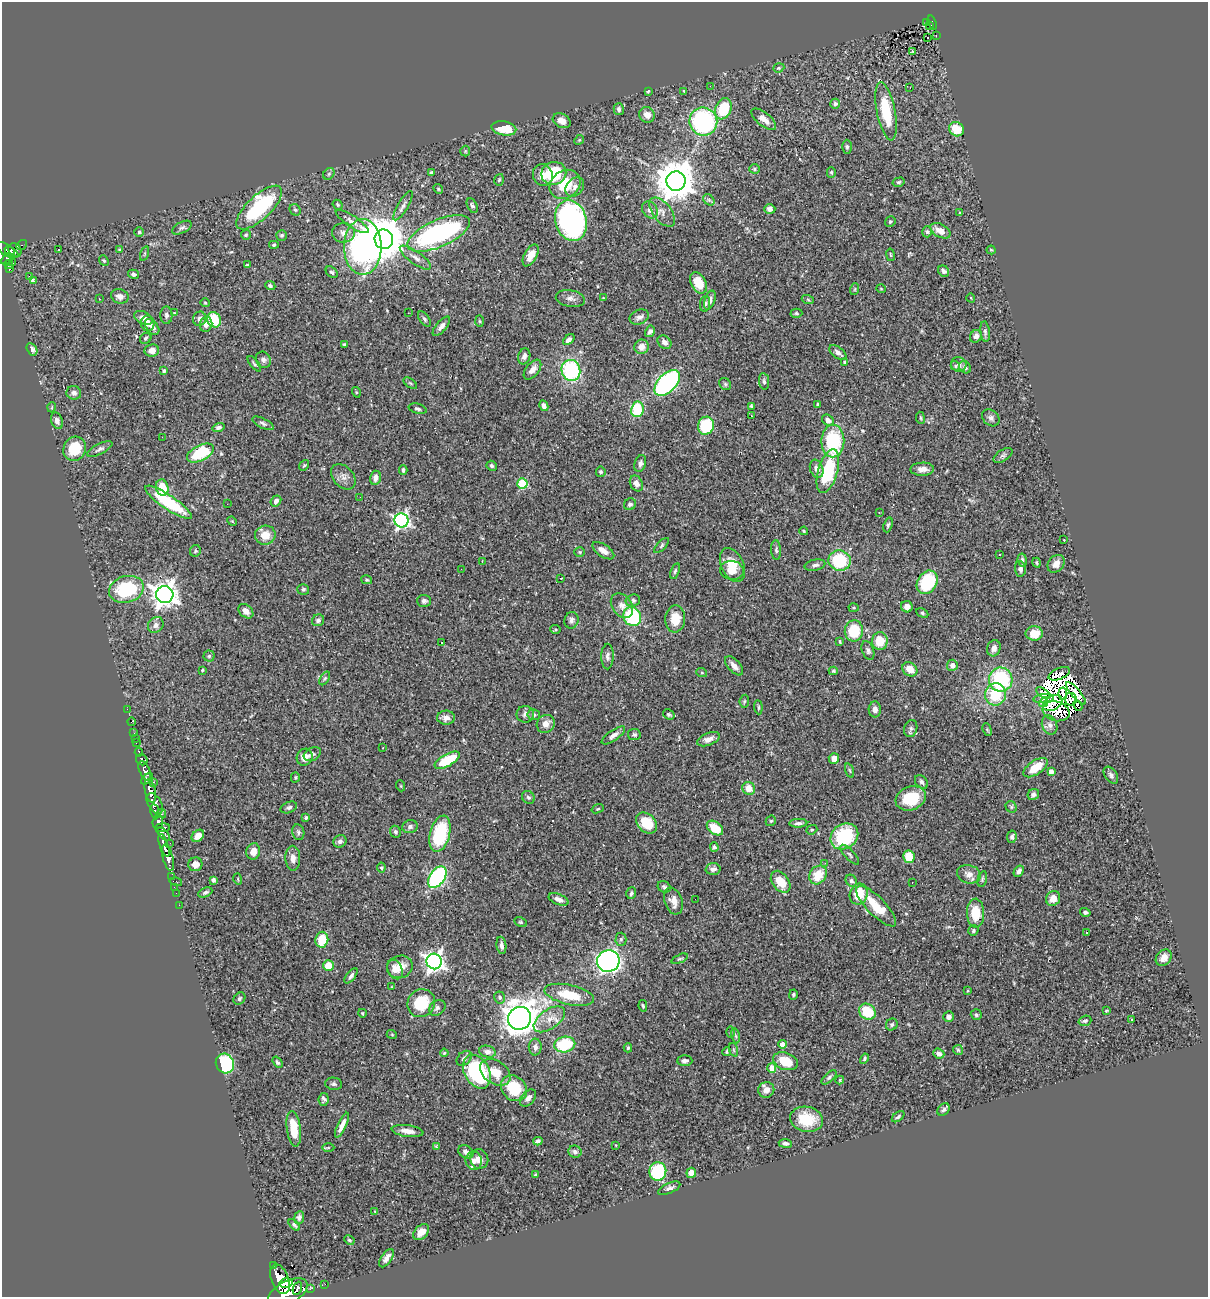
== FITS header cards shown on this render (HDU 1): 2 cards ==
NAXIS1  =                 1206
NAXIS2  =                 1295

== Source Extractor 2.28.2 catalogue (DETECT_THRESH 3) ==
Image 1206 x 1295 px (HDU 1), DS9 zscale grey, 1 PNG px = 1 image px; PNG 1210 x 1299 px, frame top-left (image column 1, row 1295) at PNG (2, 2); each listed source drawn as its Kron ellipse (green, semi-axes under 4 px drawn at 4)
Background 0.722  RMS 0.025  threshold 0.0762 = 3 sigma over >= 5 px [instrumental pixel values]
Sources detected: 448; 7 with non-positive FLUX_AUTO (blend fragments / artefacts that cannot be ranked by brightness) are neither listed nor drawn; the other 441 listed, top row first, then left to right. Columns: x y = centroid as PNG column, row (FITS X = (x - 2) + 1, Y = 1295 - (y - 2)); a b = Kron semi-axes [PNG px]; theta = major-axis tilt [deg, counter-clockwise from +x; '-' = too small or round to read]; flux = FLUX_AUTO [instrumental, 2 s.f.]
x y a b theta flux
926 22 3 2 - 5
932 23 7 3 -73 83
930 25 3 3 - 12
936 36 2 2 - 1.5
927 37 3 3 - 3.1
912 51 4 4 - 1.8
779 68 6 4 20 2.2
710 86 3 2 - 1.9
910 88 3 2 - 13
648 91 4 3 - 1.8
684 91 4 3 - 1.6
835 104 5 5 - 5.3
619 109 6 5 - 4.2
723 109 11 8 66 62
886 111 29 9 -79 76
647 115 8 7 - 13
764 119 15 6 -39 14
562 121 9 6 -29 11
703 122 14 14 - 240
504 128 12 7 -11 44
957 129 8 6 -39 33
579 140 5 4 - 1.6
847 147 7 5 -89 3.6
465 151 5 5 - 2.1
754 169 5 4 - 3.1
831 172 5 4 - 2.3
431 173 4 3 - 3.3
554 173 12 11 - 88
329 174 6 5 - 2.9
543 175 11 9 -71 17
499 180 6 4 72 2.8
676 181 10 9 - 5200
899 182 6 4 15 2.7
565 184 16 13 38 57
575 187 11 8 48 7.8
438 189 5 4 - 2
709 200 6 5 - 3.4
338 205 5 4 - 2.2
403 206 17 5 59 7.7
472 206 8 5 -62 3.6
259 208 29 12 43 150
770 209 5 5 - 5.4
295 210 6 5 - 3.3
650 210 9 7 -53 10
662 212 17 9 -52 14
960 213 4 3 - 1.8
571 221 21 15 -74 410
352 222 19 5 -33 9.3
890 222 5 5 - 2.6
182 228 10 5 28 4.7
940 231 11 6 -29 16
139 232 5 5 - 3
927 232 5 4 - 2.7
343 233 11 9 -2 11
439 233 33 13 24 320
246 235 5 5 - 2.5
282 235 5 5 - 2.9
384 239 10 9 - 6500
22 245 6 4 40 19
274 245 5 4 - 2.2
363 247 28 19 -90 420
120 249 4 3 - 2.1
6 250 11 5 -35 210
15 250 7 6 - 170
59 250 2 2 - 1
991 250 4 4 - 2.1
11 252 8 3 -35 190
145 253 7 3 71 2.3
531 255 12 6 61 20
890 255 6 3 -81 1.8
415 258 19 6 -35 12
8 259 7 4 29 180
104 260 5 4 - 2.2
13 263 3 2 - 4.6
8 264 4 3 - 67
247 265 4 3 - 2
9 269 3 3 - 27
944 271 6 5 - 5.7
332 272 7 5 -41 2.8
134 274 5 4 - 4.1
29 276 2 2 - 2000
34 281 4 3 - 8.1
698 283 11 7 -62 32
270 286 5 4 - 3.9
855 289 6 3 71 2.2
881 289 5 3 - 1.3
120 296 9 7 -19 9.1
570 298 14 8 -10 8.9
603 298 4 3 - 1.5
971 298 5 3 - 1.4
99 299 2 2 - 1.2
710 300 10 5 71 6.9
808 300 6 4 -20 2.2
205 303 4 4 - 1.8
705 304 8 5 81 4.3
174 313 4 3 - 1.7
408 313 3 2 - 1.5
796 313 6 4 -1 2.5
166 315 8 6 90 5
639 317 10 7 23 7.5
143 318 10 6 -25 12
199 319 7 6 - 5.5
424 319 9 4 -53 3.6
214 320 8 6 -65 62
479 321 6 4 -88 2.1
148 323 8 7 - 9.8
206 324 8 6 75 9.5
441 326 12 5 50 6.7
152 327 9 5 -52 7.8
650 331 6 5 - 5.7
985 332 10 4 -83 4.2
976 336 6 5 - 8.6
146 338 6 5 - 3.3
569 340 6 4 42 6
664 342 8 6 -43 7.9
344 344 3 3 - 2.2
642 347 7 7 - 13
32 349 6 5 - 7.6
152 350 7 6 - 12
838 352 10 5 -37 7.2
524 356 8 6 74 7.7
263 360 8 7 - 5.2
845 362 4 4 - 3.9
254 364 9 4 -51 2.8
959 364 8 7 - 5.8
955 366 5 4 - 2.5
965 367 7 5 -44 4.2
532 370 11 6 52 11
571 370 10 9 - 170
164 371 3 3 - 3
764 381 8 5 -82 3.7
410 383 8 4 -35 2.4
667 383 16 9 46 330
725 384 6 5 - 2.8
356 392 5 3 - 1.5
74 393 7 6 - 5.9
818 405 4 3 - 2.6
544 406 5 4 - 7.3
751 406 4 3 - 2.3
52 407 5 3 - 1.5
418 409 9 5 -16 3.8
637 409 8 6 81 80
751 416 3 2 - 1.9
920 418 6 3 -81 1.9
991 418 9 7 -41 6.2
828 420 6 5 - 7.9
57 421 8 5 -71 7.7
263 423 11 5 -26 4.3
706 426 9 8 - 91
218 427 6 4 17 4.9
162 437 2 2 - 0.88
833 441 16 11 90 120
75 449 12 11 - 49
100 449 14 5 27 5.9
200 453 14 7 26 80
1003 455 11 5 33 4.6
640 463 9 5 74 5.8
304 465 6 4 52 2.1
492 466 5 4 - 3.3
817 469 9 6 -69 9
922 469 12 6 1 11
403 470 5 3 - 3.3
828 471 22 9 73 110
601 472 5 5 - 2.8
343 477 14 10 -48 11
375 478 7 5 76 10
522 483 5 5 - 110
636 483 8 6 -62 9.6
162 488 8 6 -77 35
360 497 2 2 - 0.95
276 501 6 5 - 6.7
168 502 27 7 -34 110
227 504 2 2 - 2.1
630 504 6 5 - 4.5
879 513 3 2 - 1.1
402 520 7 7 - 460
232 521 5 4 - 1.6
888 525 7 4 72 2.8
804 531 4 3 - 2
265 535 10 9 - 26
1064 540 3 2 - 1.5
662 545 9 4 46 3.2
776 550 10 5 -86 3.7
195 551 6 5 - 2.6
603 551 12 6 -35 11
580 552 5 4 - 2.2
1000 555 3 3 - 3.2
1022 560 6 4 -81 4.3
482 561 2 2 - 1
839 561 11 10 - 96
1037 563 5 3 - 2.2
1056 564 10 7 49 13
732 565 18 11 -65 34
815 565 10 5 11 6.2
461 569 3 2 - 1.4
1020 569 8 5 -86 5.8
732 570 12 9 -8 21
675 571 8 4 71 3
561 578 3 2 - 1.1
367 580 5 4 - 2.1
927 582 12 9 58 89
126 589 18 13 16 110
303 589 6 5 - 3.1
165 594 9 8 - 1600
424 601 7 6 - 4.7
633 601 7 6 - 4.1
622 606 13 9 -54 12
907 607 6 5 - 9.2
854 608 5 4 - 2.2
246 611 8 6 -43 9.5
922 613 6 4 -29 2.6
632 617 10 8 -61 130
675 619 13 10 85 31
318 620 6 5 - 5.2
571 620 8 7 - 6
156 625 8 7 - 8.4
555 629 5 3 - 2.2
854 631 10 9 - 53
1034 633 8 7 - 26
880 641 9 8 - 31
840 642 4 2 - 2
441 643 2 2 - 1
994 648 8 6 73 11
868 651 10 6 -70 4.6
209 656 5 5 - 2.7
607 656 13 6 88 6.9
952 665 5 5 - 8.9
734 666 12 6 -48 11
910 669 8 6 -40 21
202 670 4 3 - 1.9
833 671 4 4 - 2.2
702 673 5 3 - 1.8
1059 674 11 5 23 1.7
325 678 7 4 58 3
1001 679 12 11 - 140
1043 693 7 4 -32 6
1076 693 14 4 -50 2.8
996 694 11 10 - 64
1063 694 6 3 -84 2.1
1044 698 10 4 6 5.4
1071 699 6 6 - 6.8
744 701 6 4 82 2.2
1043 703 4 3 - 7.3
1053 703 10 7 31 3
1078 706 5 2 - 2.4
758 707 7 4 -85 2.8
127 709 2 2 - 8.8
875 709 8 6 -87 8.7
1056 711 14 9 -16 5.1
525 714 8 8 - 6.6
669 714 6 4 -32 2.8
534 715 6 5 - 4.3
446 718 9 7 2 8.3
131 722 4 2 - 5.3
546 724 9 8 - 13
1050 725 10 7 -66 7.7
911 728 9 6 74 4.9
987 730 7 4 -70 2.4
134 733 2 2 - 5.4
634 734 6 5 - 3.4
613 735 14 5 34 7.1
135 738 2 2 - 4.1
708 739 12 6 21 10
136 743 3 3 - 17
383 748 3 2 - 2.5
139 752 4 3 - 43
312 754 9 6 29 5
305 757 8 8 - 17
834 759 5 5 - 13
142 760 6 5 - 150
447 760 14 6 29 73
1036 768 14 7 35 30
850 770 7 3 -71 2.3
145 771 10 5 -67 520
1051 771 4 4 - 9.2
1111 775 9 6 -55 5.7
295 777 5 4 - 2.1
147 779 7 3 44 270
153 782 3 2 - 49
921 782 8 5 -49 4.6
401 786 5 3 - 1.8
749 788 6 6 - 20
150 791 12 5 -78 1100
1033 794 6 5 - 5.8
528 797 7 6 - 3.7
911 798 15 11 19 60
155 804 11 6 -59 520
289 807 8 5 22 4.1
1011 807 6 5 - 3.1
598 809 6 4 20 2
155 812 8 3 -81 160
162 814 5 4 - 120
306 818 3 3 - 2.8
771 821 6 4 42 2.2
158 822 7 5 85 350
646 823 12 9 -45 43
798 823 9 4 3 5.1
410 827 8 6 14 5.9
162 828 7 4 5 290
715 828 9 6 -37 38
812 830 6 4 20 2.1
298 832 8 6 -79 3.8
395 832 6 5 - 3.8
163 834 8 4 -45 240
440 834 18 9 75 120
198 836 7 5 42 11
844 836 15 12 33 120
1012 837 6 4 80 4.1
340 841 7 6 - 5.4
170 843 2 2 - 6.5
164 845 12 4 -71 660
714 847 4 4 - 3.4
253 851 8 7 - 14
850 855 13 4 -47 4.3
909 857 6 6 - 32
168 858 13 5 -75 770
293 858 12 7 -89 12
825 863 3 2 - 2.9
195 864 7 7 - 17
381 868 5 4 - 2.1
713 869 7 6 - 7.9
1019 871 6 4 57 5.4
969 874 12 9 -14 12
818 875 10 8 53 35
172 877 2 2 - 7.8
437 877 12 7 57 320
238 879 5 3 - 1.7
982 879 8 4 76 2.9
214 880 4 4 - 4.1
851 881 6 5 - 3.9
176 882 6 3 -14 47
781 882 12 8 -54 33
912 882 2 2 - 0.79
174 887 2 2 - 6.8
664 887 6 5 - 3.7
176 893 2 2 - 5.2
205 893 7 4 23 4.7
631 893 6 5 - 3.4
859 894 11 9 70 37
1053 898 7 7 - 15
559 899 10 5 -21 9
695 899 2 2 - 1.1
674 901 14 9 -71 16
179 905 2 2 - 6.4
876 906 27 9 -45 47
1085 912 5 4 - 3.2
975 913 14 8 -88 41
521 922 7 4 -27 2.4
973 931 5 5 - 3.4
1086 932 3 2 - 1.9
621 939 6 5 - 3.4
322 940 8 6 81 41
501 945 9 5 -82 5.9
1164 958 9 7 49 11
680 959 9 4 23 2.8
434 961 8 7 - 780
608 961 11 10 - 570
328 965 5 5 - 27
400 967 13 11 20 22
395 970 10 7 -64 12
351 976 9 4 53 5.4
392 987 3 2 - 1
968 991 4 2 - 1.4
569 995 25 10 -13 50
793 995 5 3 - 2.8
500 997 6 5 - 3
239 999 6 5 - 3.3
421 1003 14 13 - 67
643 1006 6 3 -79 2.3
437 1008 9 7 43 6.2
1106 1011 3 3 - 1.7
867 1012 9 7 -38 52
362 1013 4 3 - 1.6
976 1015 5 5 - 3.4
949 1017 5 5 - 7.8
520 1018 12 11 - 2300
549 1019 18 9 36 20
1131 1019 3 2 - 2.9
1085 1021 6 5 - 3.4
892 1024 6 5 - 3.4
730 1032 5 4 - 1.8
392 1035 5 3 - 1.4
735 1036 8 4 -80 2.7
565 1044 11 7 12 82
782 1044 4 4 - 17
535 1047 8 6 89 5.2
628 1048 4 4 - 2.6
734 1050 7 4 -71 3.3
958 1050 5 5 - 2.3
727 1051 4 3 - 2.6
487 1052 8 5 -15 8
444 1053 4 4 - 2.1
939 1054 6 5 - 5.8
464 1058 8 6 44 5.4
864 1059 5 4 - 2.5
685 1061 7 5 1 6.4
785 1061 13 8 -18 43
277 1062 6 4 -54 3.5
225 1063 10 9 - 130
772 1068 5 4 - 20
477 1072 18 12 -62 180
495 1072 16 11 -35 28
829 1077 9 4 41 4.1
840 1080 4 4 - 1.6
334 1084 8 6 -8 4.4
514 1088 14 11 -43 57
766 1090 8 7 - 15
528 1098 10 6 49 7.7
324 1099 6 5 - 4.5
944 1110 7 5 44 4.1
898 1117 7 4 38 3.6
807 1119 17 12 -10 57
342 1125 13 4 65 13
294 1129 18 7 -82 41
408 1131 16 5 -8 14
538 1141 4 4 - 3.9
785 1143 6 4 -9 4.6
616 1145 4 2 - 1.1
437 1147 3 2 - 9.9
328 1148 6 4 -1 2.2
466 1152 8 6 -31 7.3
575 1152 7 6 - 5.6
479 1159 9 9 - 10
474 1161 9 8 - 9.2
658 1171 9 8 - 100
691 1173 5 5 - 17
536 1175 3 3 - 3.5
669 1188 12 5 24 5.9
375 1211 4 3 - 1.6
299 1217 6 5 - 4.5
294 1225 7 3 -48 3.3
421 1232 9 6 46 19
349 1240 5 3 - 2
386 1258 10 5 56 8.3
273 1265 3 3 - 58
280 1279 15 8 -69 1900
286 1283 6 5 - 630
325 1284 2 2 - 5.9
297 1288 7 3 68 230
310 1289 2 2 - 8.3
288 1292 21 11 28 2200
At the frame edge (FLAGS 8, measured only in part): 1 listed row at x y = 288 1292
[7 non-positive-flux detections neither listed nor drawn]